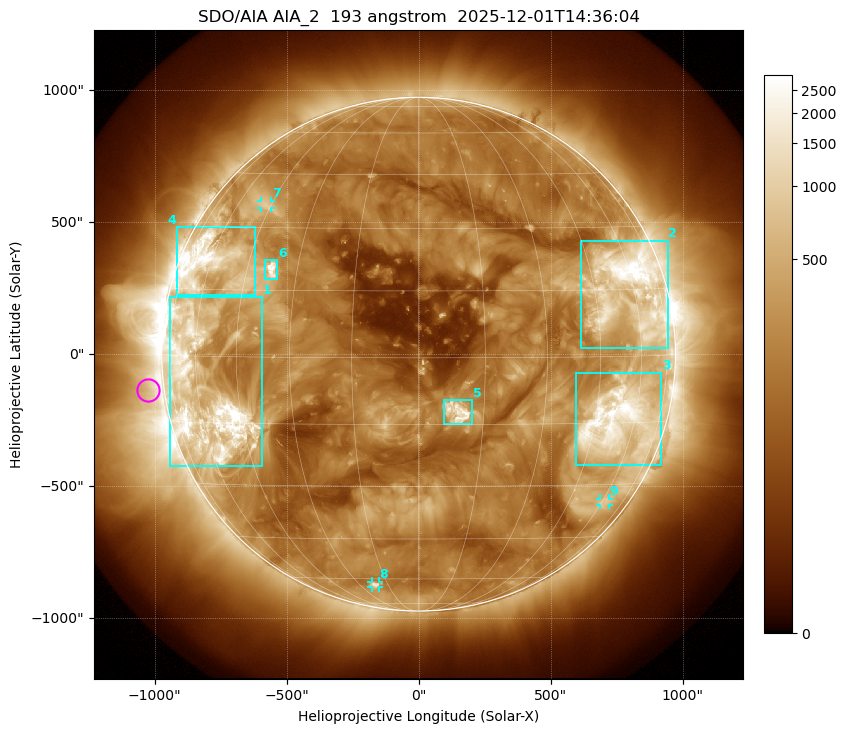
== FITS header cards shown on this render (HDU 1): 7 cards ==
TELESCOP= 'SDO/AIA '           / For AIA: SDO/AIA
INSTRUME= 'AIA_2   '           / For AIA: AIA_ATA1, AIA_ATA2, AIA_ATA3 or AIA_AT
WAVELNTH=                  193 / [angstrom] Wavelength
WAVEUNIT= 'angstrom'           / Wavelength unit: angstrom
DATE-OBS= '2025-12-01T14:36:04.843' / [ISO] Date when observation started; ISO 8
CTYPE1  = 'HPLN-TAN'           / CTYPE1: HPLN
CTYPE2  = 'HPLT-TAN'           / CTYPE2: HPLT

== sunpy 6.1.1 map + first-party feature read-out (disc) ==
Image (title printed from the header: SDO/AIA AIA_2  193 angstrom  2025-12-01T14:36:04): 1024 x 1024 px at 2.4 arcsec/px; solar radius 973 arcsec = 406 px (full disc in frame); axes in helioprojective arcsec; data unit not stated in the header (colour bar unlabelled)
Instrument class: DISC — disc imager (sunpy class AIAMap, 193 A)
Bright regions (active regions / flare kernels): reference = the median radial profile (limb darkening/brightening removed); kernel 9 px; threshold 5 sigma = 520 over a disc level ~189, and >= 1.15x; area >= 12 px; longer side >= 10 px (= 24 arcsec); searched inside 0.97 R_sun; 9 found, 9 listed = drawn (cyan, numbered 1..; 3 of them under ~33 arcsec drawn as corner ticks so the feature stays visible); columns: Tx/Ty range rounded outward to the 5 arcsec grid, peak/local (2 s.f.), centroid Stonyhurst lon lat
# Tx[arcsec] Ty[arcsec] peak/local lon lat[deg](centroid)
1 -945..-590 -425..215 21 -57 -9
2 615..945 25..430 19 +58 +14
3 595..920 -420..-70 14 +53 -15
4 -915..-620 220..480 10 -60 +21
5 95..205 -265..-175 14 +9 -12
6 -585..-535 285..355 15 -37 +20
7 -600..-560 555..580 3.8 -47 +36
8 -180..-150 -885..-860 5.5 -22 -63
9 685..720 -570..-545 3.6 +61 -35
Off-limb structures (1.02-1.3 R_sun): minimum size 162 px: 4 found; the strongest spans PA ~65..135 deg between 1.02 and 1.3 R_sun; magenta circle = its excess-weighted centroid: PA ~100 deg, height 1.06 R_sun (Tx ~-1025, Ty ~-135 arcsec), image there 2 x the reference